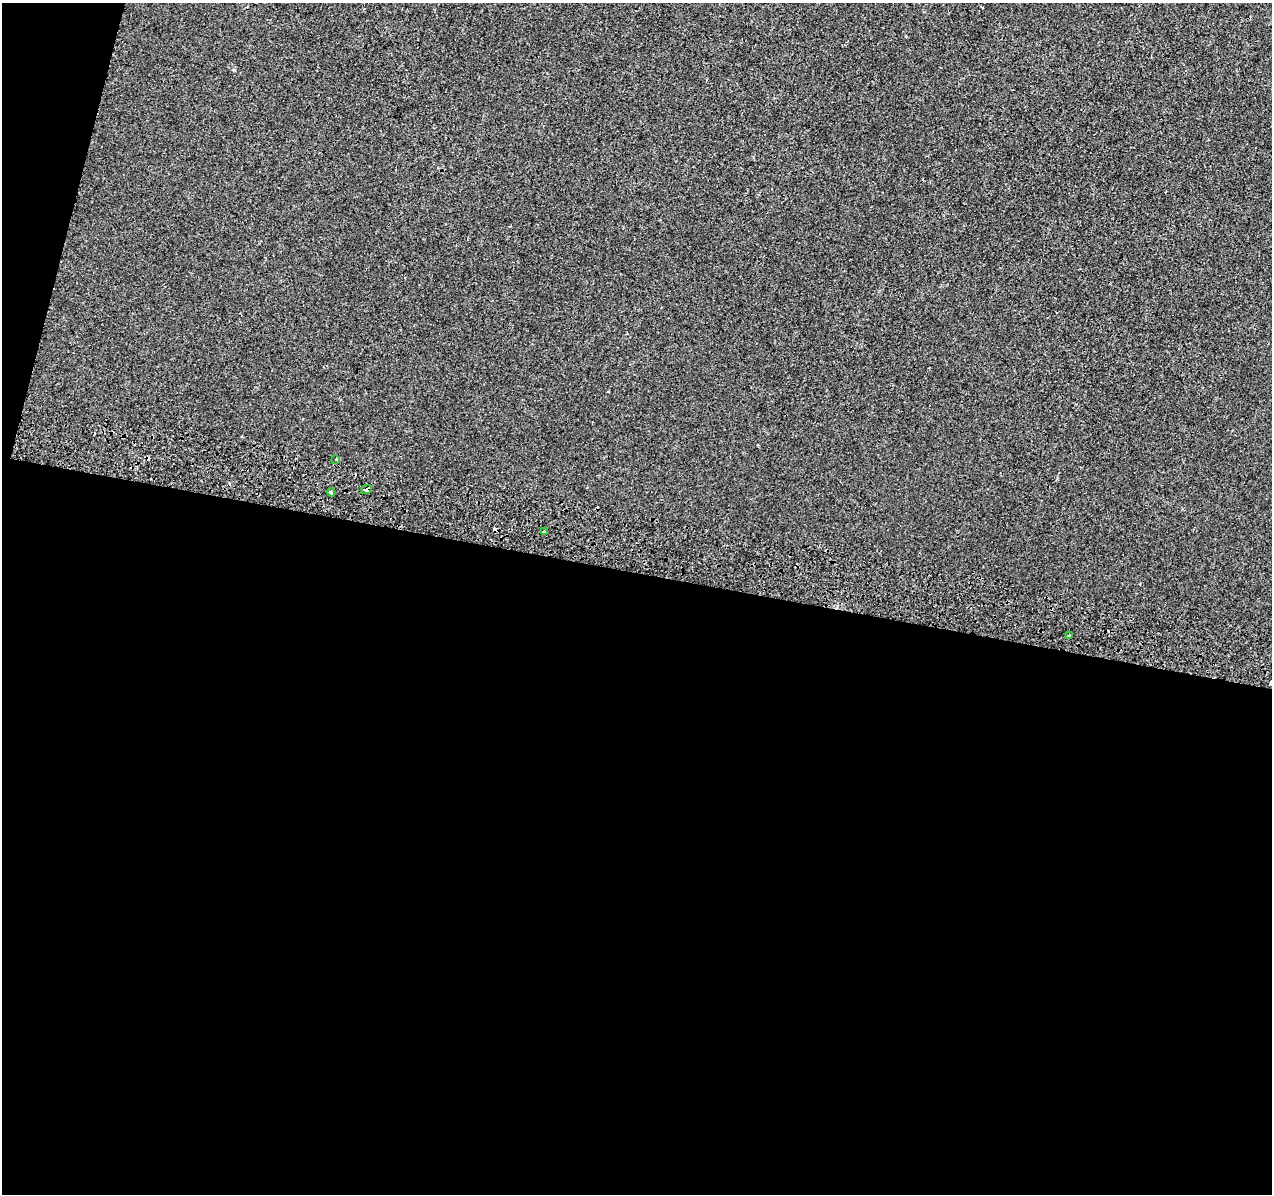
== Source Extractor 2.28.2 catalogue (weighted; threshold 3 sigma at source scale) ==
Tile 13 of 4 x 4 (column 1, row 4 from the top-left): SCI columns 24-1293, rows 340-1531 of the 5120 x 5387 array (HDU 1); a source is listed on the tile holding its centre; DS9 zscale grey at full resolution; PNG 1274 x 1196 px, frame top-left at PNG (2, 3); each listed source drawn as its Kron ellipse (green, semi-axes under 4 px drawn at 4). Shown black and unused: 54% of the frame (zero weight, under 2 of 3 exposures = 3% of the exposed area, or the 3 px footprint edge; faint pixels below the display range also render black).
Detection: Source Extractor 2.28.2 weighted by HDU 2 'WHT'; one run over the whole footprint, this tile lists its part. Background -8.78e-04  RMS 0.0049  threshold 0.022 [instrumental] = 3 sigma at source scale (4.5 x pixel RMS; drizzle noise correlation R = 1.50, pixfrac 1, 0.0396/0.0396 arcsec/px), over >= 5 px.
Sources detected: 9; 4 cosmic-ray / hot-pixel residue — neither listed nor drawn; the other 5 listed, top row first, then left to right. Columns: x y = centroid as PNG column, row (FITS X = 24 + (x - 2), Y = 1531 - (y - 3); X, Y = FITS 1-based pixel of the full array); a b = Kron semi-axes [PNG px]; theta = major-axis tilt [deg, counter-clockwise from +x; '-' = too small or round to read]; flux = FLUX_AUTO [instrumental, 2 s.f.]
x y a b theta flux
336 459 3 3 - 3.7
366 489 6 4 27 1.9
331 493 4 3 - 0.78
544 532 3 3 - 1.3
1069 636 3 2 - 0.5
Overlapping masked pixels (flux is a lower limit): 1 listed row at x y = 366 489